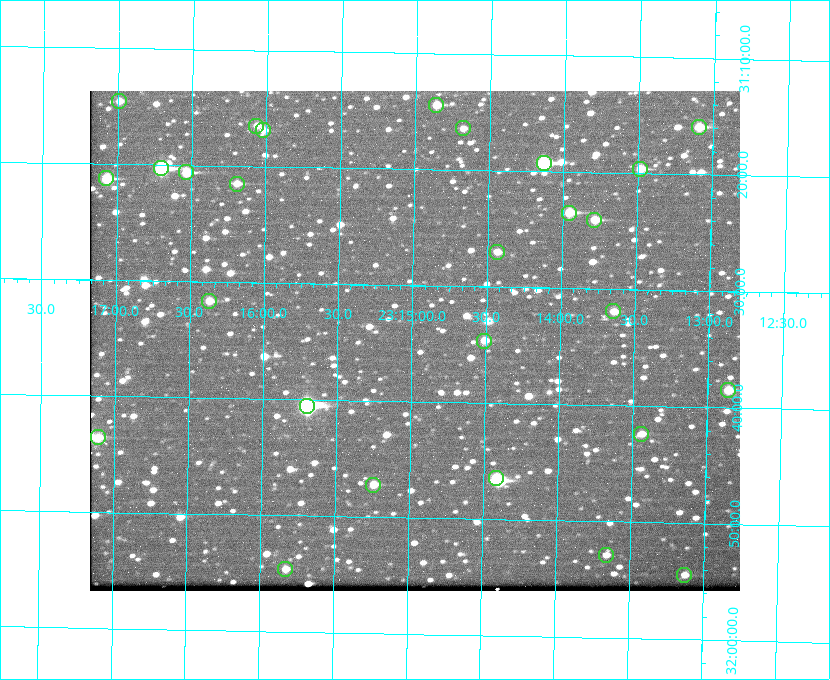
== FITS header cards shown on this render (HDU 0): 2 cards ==
NAXIS1  =                  650 / Width of table row in bytes
NAXIS2  =                  500 / Number of rows in table

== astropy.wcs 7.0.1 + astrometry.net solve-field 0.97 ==
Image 650 x 500 px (HDU 0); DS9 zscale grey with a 90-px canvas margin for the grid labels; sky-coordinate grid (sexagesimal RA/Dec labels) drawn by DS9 from the SOLVED WCS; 27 Tycho-2 reference stars matched to detected sources circled (green)
Header WCS: none
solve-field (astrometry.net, Tycho-2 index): SOLVED blind (the file carries no WCS)
Solved WCS: RA---TAN-SIP/DEC--TAN-SIP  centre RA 23:14:59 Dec +31:35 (348.74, +31.58 deg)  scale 5.17 arcsec/px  FOV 56.0' x 43.0'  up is +179 deg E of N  parity flipped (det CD > 0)
(file carries no celestial WCS; the grid is the blind solution)
Tycho-2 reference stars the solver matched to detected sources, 27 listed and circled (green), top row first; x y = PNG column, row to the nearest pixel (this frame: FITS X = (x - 90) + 1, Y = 500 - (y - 91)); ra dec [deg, ICRS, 3 dp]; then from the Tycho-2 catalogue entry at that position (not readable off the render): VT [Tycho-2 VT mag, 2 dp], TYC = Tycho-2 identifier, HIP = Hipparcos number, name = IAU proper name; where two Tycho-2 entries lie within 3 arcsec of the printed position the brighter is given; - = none
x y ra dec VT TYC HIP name
119 101 349.247 +31.243 11.65 2752-184-1 - -
436 105 348.716 +31.241 10.71 2751-1879-1 - -
256 126 349.017 +31.275 11.37 2752-138-1 - -
699 127 348.274 +31.265 10.04 2751-1349-1 - -
463 128 348.670 +31.274 11.52 2751-699-1 - -
263 130 349.005 +31.281 11.69 2752-129-1 - -
544 163 348.533 +31.321 8.95 2751-241-1 - -
161 168 349.176 +31.338 8.87 2752-38-1 - -
640 169 348.371 +31.327 10.64 2751-1121-1 - -
186 172 349.134 +31.344 10.32 2752-30-1 - -
106 178 349.268 +31.354 10.15 2752-13-1 - -
237 184 349.049 +31.358 11.45 2752-14-1 - -
569 213 348.489 +31.392 10.19 2751-871-1 - -
594 220 348.446 +31.401 10.83 2751-661-1 - -
497 252 348.609 +31.450 11.66 2751-603-1 - -
209 301 349.092 +31.527 11.51 2752-227-1 - -
613 311 348.411 +31.532 11.57 2751-1753-1 - -
484 341 348.628 +31.577 11.53 2751-2055-1 - -
728 390 348.216 +31.641 10.50 2751-2059-1 - -
307 406 348.924 +31.676 7.66 2752-472-1 114838 -
641 434 348.359 +31.706 12.06 2751-1215-1 - -
98 437 349.277 +31.726 11.07 2752-324-1 - -
496 478 348.603 +31.774 10.34 2751-877-1 - -
373 485 348.810 +31.787 10.96 2752-75-1 - -
606 555 348.416 +31.882 12.05 2755-227-1 - -
285 569 348.957 +31.910 11.45 2756-107-1 - -
684 575 348.282 +31.908 11.42 2755-221-1 - -